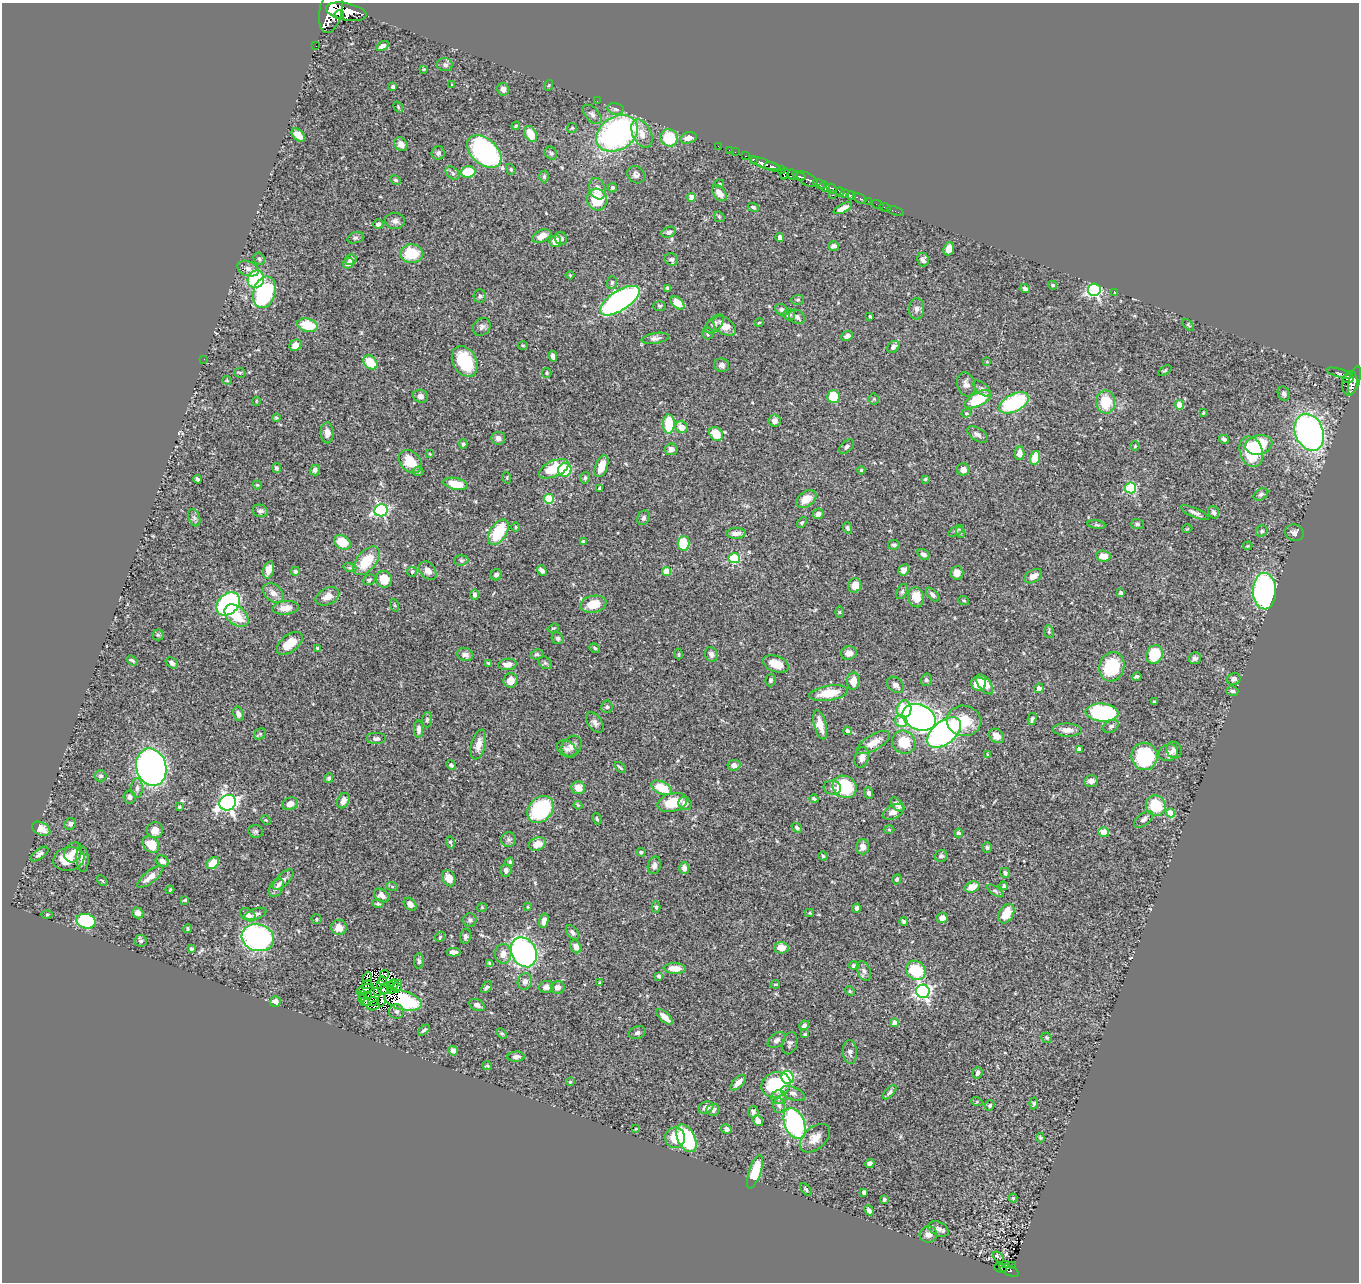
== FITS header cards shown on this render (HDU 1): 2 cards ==
NAXIS1  =                 1357
NAXIS2  =                 1280

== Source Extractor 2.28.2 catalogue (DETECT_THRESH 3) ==
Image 1357 x 1280 px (HDU 1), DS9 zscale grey, 1 PNG px = 1 image px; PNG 1361 x 1284 px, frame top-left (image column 1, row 1280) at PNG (2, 3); each listed source drawn as its Kron ellipse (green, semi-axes under 4 px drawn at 4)
Background 0.475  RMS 0.02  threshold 0.0599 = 3 sigma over >= 5 px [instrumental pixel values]
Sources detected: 500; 7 with non-positive FLUX_AUTO (blend fragments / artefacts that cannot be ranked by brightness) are neither listed nor drawn; the other 493 listed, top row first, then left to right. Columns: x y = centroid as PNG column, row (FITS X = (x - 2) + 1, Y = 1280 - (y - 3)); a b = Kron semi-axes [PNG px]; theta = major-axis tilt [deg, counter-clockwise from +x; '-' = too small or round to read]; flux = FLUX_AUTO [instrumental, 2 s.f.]
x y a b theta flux
331 11 22 11 78 2700
346 12 20 8 -11 2400
339 14 5 3 - 380
316 46 2 2 - 4.1
383 46 7 4 29 4.4
445 65 8 6 -10 3.9
424 69 4 3 - 1.4
452 85 3 2 - 0.99
549 85 5 3 - 1.1
393 86 3 3 - 3.3
503 89 6 6 - 6
597 101 2 2 - 3
398 107 6 3 -55 1.3
616 109 8 6 -11 4.7
592 114 12 6 -48 5.3
516 126 4 3 - 1.5
572 128 5 5 - 1.8
617 133 22 16 30 320
642 133 15 9 -64 14
531 134 8 5 -61 28
298 135 8 5 -43 14
669 138 9 8 - 54
688 138 8 5 16 8.9
401 144 7 6 - 11
718 146 2 2 - 7
729 150 2 2 - 6
484 151 20 13 -41 280
735 152 2 2 - 4.8
438 153 7 6 - 4
551 153 7 5 -52 2.8
745 156 3 2 - 12
753 159 3 3 - 51
764 164 15 4 -18 490
772 167 8 3 -13 340
511 169 5 4 - 1.8
781 169 3 3 - 41
468 172 7 5 4 46
453 173 8 5 -38 3.6
784 174 6 3 69 120
636 175 9 8 - 4.9
792 175 5 4 - 180
544 176 6 4 90 2.4
799 176 7 3 -21 200
807 179 11 6 -30 230
396 180 6 4 -27 1.6
719 184 5 4 - 1.6
819 184 6 3 -35 170
825 187 6 4 -52 380
612 188 5 4 - 2.3
597 189 11 7 -71 12
832 189 6 3 -43 230
840 192 4 3 - 230
719 193 9 5 -53 12
845 193 4 3 - 190
833 195 2 2 - 5.2
851 196 5 4 - 220
692 197 4 4 - 18
859 198 7 3 -24 54
597 200 11 10 - 44
868 201 2 2 - 4.3
877 204 6 2 -19 10
753 207 6 4 -22 2.2
885 207 6 2 -18 7.6
843 208 10 4 27 8.6
895 211 9 2 -18 10
719 217 6 4 -44 1.8
395 221 10 8 -4 5.7
378 224 5 4 - 4.4
669 232 7 5 22 3.7
542 236 10 6 24 11
780 237 4 4 - 4.7
355 238 8 5 17 2.7
561 238 6 6 - 4.6
555 241 6 6 - 18
834 246 5 4 - 4.1
949 249 6 5 - 14
412 254 11 9 -1 41
259 259 6 5 - 2.7
351 259 6 5 - 5.2
671 260 7 6 - 4.3
923 260 7 6 - 4.5
348 263 6 5 - 6.2
248 269 11 7 -21 6.8
570 275 4 3 - 1.3
256 279 9 8 - 91
612 282 6 5 - 2.4
1053 285 5 4 - 2.1
667 288 4 3 - 2.2
1025 289 5 4 - 3.9
1094 290 6 6 - 300
264 292 16 11 74 130
1115 293 3 3 - 1.3
480 296 6 6 - 3.4
798 300 6 5 - 2.1
620 301 22 10 33 350
678 303 8 5 -41 19
660 306 6 5 - 2.1
916 309 10 7 87 5.6
782 310 7 5 -27 4.6
789 315 6 5 - 5
870 316 3 2 - 1.6
797 317 8 6 -34 5.2
759 323 4 3 - 1.2
714 324 11 6 45 5.1
307 325 10 6 -12 38
1188 325 7 4 -48 1.7
724 326 13 7 -36 16
482 327 9 8 - 4.7
708 334 6 5 - 3.1
847 336 6 4 24 6.4
655 338 13 5 9 5.3
295 345 6 5 - 9.4
523 346 5 3 - 1.4
893 347 7 5 42 4.8
553 356 5 4 - 5.9
204 359 2 2 - 0.53
465 361 16 11 -61 64
370 362 8 6 -45 32
987 362 4 2 - 1
722 365 7 7 - 5.5
1165 371 7 4 33 1.8
240 373 6 5 - 1.9
547 373 5 4 - 1.7
1339 373 13 3 -16 96
1348 379 5 4 - 170
227 380 4 4 - 1.4
1354 380 14 5 73 230
1350 383 12 7 83 430
966 384 12 9 -73 7.6
982 388 10 5 -41 3.8
1284 394 7 6 - 3.7
421 396 7 6 - 5.9
833 397 6 6 - 42
874 399 5 5 - 1.8
978 399 15 6 28 67
256 401 4 2 - 1
1106 402 11 9 -87 37
1014 403 16 8 27 130
1179 405 4 4 - 21
966 413 5 4 - 1.5
1203 413 4 3 - 1.2
276 418 4 3 - 1.7
775 421 6 6 - 6.4
669 424 10 6 90 56
681 427 6 5 - 14
1309 432 19 14 -68 380
327 433 10 6 -88 8.5
716 434 8 6 -47 22
978 434 12 6 -32 5.1
498 438 7 6 - 4.8
1224 439 5 3 - 2.8
463 444 5 4 - 2.1
1259 445 14 9 14 68
1135 446 4 4 - 1.4
847 447 9 5 43 4
671 449 6 6 - 6.7
1251 452 16 11 -71 56
1019 453 7 5 89 8.6
430 454 4 2 - 1.3
1035 458 7 5 76 23
410 461 13 9 -46 30
601 466 11 6 69 18
276 468 5 4 - 3.1
554 469 16 8 24 50
315 470 5 5 - 4.3
565 470 7 6 - 56
861 470 4 4 - 1.5
963 470 6 6 - 9.1
418 471 5 4 - 2
507 478 6 3 -73 1.3
585 478 6 4 76 2.2
198 479 4 3 - 3.7
925 479 4 3 - 1.5
456 484 12 5 -11 29
257 485 4 4 - 1.4
600 488 4 4 - 2.7
1131 488 5 5 - 110
1261 494 8 5 31 3.4
549 499 5 5 - 63
806 499 11 7 36 18
381 510 6 6 - 240
260 511 8 6 -13 3.8
1213 512 6 5 - 3.2
1195 513 15 4 -23 5
818 514 5 5 - 4.8
194 518 9 5 -70 3.7
644 518 7 6 - 3.1
802 523 6 4 51 2
1137 524 6 5 - 2.5
1096 525 9 4 -9 2.5
516 527 4 4 - 1.3
847 528 6 4 -72 3.1
1187 529 5 3 - 1
956 531 9 4 30 2.7
1262 531 6 5 - 2.7
498 532 14 8 57 72
960 532 6 3 -71 1.7
736 533 9 5 1 8.1
1294 533 9 8 - 5.3
583 541 4 4 - 1.4
342 542 9 6 -34 35
683 543 7 6 - 44
894 545 6 5 - 3
1248 546 5 4 - 1.5
923 554 7 5 -31 4.5
1103 556 7 5 -6 15
734 558 5 5 - 83
461 560 7 5 6 2.9
366 561 17 9 48 40
350 568 6 4 -17 2.2
269 570 9 5 74 14
903 570 5 5 - 6.3
295 571 4 4 - 2.4
428 571 10 7 -50 8.2
542 571 6 4 -48 4.4
412 572 5 5 - 1.4
667 572 4 4 - 39
957 573 7 6 - 10
496 575 6 5 - 4.3
1033 576 9 6 31 10
384 579 8 8 - 25
369 580 6 5 - 2.1
855 585 7 6 - 13
1264 591 18 11 -88 280
902 592 8 5 63 2.7
273 593 11 8 -40 9.4
1121 593 4 3 - 2.3
475 595 5 4 - 4
933 595 8 4 -46 3.6
327 596 12 8 26 12
916 597 10 8 -76 20
964 601 5 3 - 1.3
228 604 13 10 43 240
593 604 13 8 10 30
394 605 6 4 -71 1.4
285 608 13 6 7 14
839 612 6 4 89 1.5
237 616 14 9 -40 31
553 628 6 4 18 1.7
1049 632 6 4 -80 2.1
158 635 5 5 - 2.1
558 638 6 5 - 2.7
290 643 15 8 38 26
318 648 3 3 - 3
595 648 5 3 - 2
849 653 8 6 7 9.6
465 654 8 6 -18 6.1
537 654 6 5 - 2.6
679 654 5 3 - 1.3
711 654 7 6 - 5.3
1154 654 9 8 - 59
1195 658 6 6 - 4
132 660 6 3 -36 2.3
172 663 7 5 -36 4.8
489 663 4 4 - 1.9
545 663 7 5 -43 2.8
507 664 9 5 7 9.7
776 664 13 8 -20 25
1112 667 15 12 71 62
1137 676 5 3 - 2.4
1234 679 7 5 15 4.3
771 680 6 5 - 2.5
926 680 6 5 - 2.5
511 681 7 7 - 11
853 681 8 6 85 15
978 684 7 7 - 23
985 684 11 6 -53 21
895 685 9 7 -41 6.6
1039 688 5 4 - 5.6
1232 691 6 4 -14 3.6
829 693 20 7 8 30
1154 702 3 3 - 1.9
607 707 6 5 - 2.9
904 709 9 7 79 44
1102 713 16 9 -6 140
238 714 7 5 -76 5.9
919 717 17 12 -24 440
1032 719 6 4 77 2.9
427 720 7 5 88 3.1
901 721 6 6 - 27
964 721 17 15 -10 35
595 723 12 6 -53 5.5
820 725 15 6 -75 15
1111 726 8 6 29 3.4
419 729 8 4 -89 5.7
1067 730 14 6 -3 9
847 731 4 4 - 4.4
944 732 20 11 39 330
260 734 6 5 - 2.5
996 736 8 6 -39 12
376 739 10 6 0 4.5
904 742 12 11 - 31
873 743 19 8 30 16
478 744 15 7 75 12
572 746 11 9 50 8.8
567 749 10 7 -33 5.7
1079 749 4 4 - 7.9
1174 750 9 7 -58 4.6
1168 753 10 8 19 6.2
988 754 4 3 - 1.3
1144 756 13 13 - 93
862 757 10 7 75 7.1
451 765 5 4 - 3.2
734 765 6 5 - 6.3
151 767 19 15 -75 840
620 767 6 3 -39 2
101 776 6 5 - 2.8
329 778 5 4 - 2.3
1091 781 7 6 - 6.7
844 787 12 11 - 78
137 788 10 5 88 5.1
578 788 7 6 - 16
662 788 11 6 -25 36
832 788 9 7 -6 5.3
869 793 6 4 -68 3.1
130 797 6 6 - 4.2
814 799 4 3 - 2.6
343 801 8 5 68 8.6
228 803 8 7 - 500
672 803 15 9 15 34
290 804 8 6 22 8.1
685 804 7 6 - 8.2
897 804 8 5 -48 8
578 805 4 3 - 1.4
1156 806 10 9 - 46
179 807 4 3 - 1.5
540 809 15 11 48 130
893 812 11 7 30 8.4
1170 813 4 4 - 29
597 819 6 3 -64 1.7
1144 819 11 6 39 4.7
266 820 5 3 - 1.3
70 824 6 5 - 4.1
797 828 6 4 -35 2.5
41 829 10 6 -26 13
155 830 8 8 - 12
889 830 5 3 - 1.4
256 831 7 6 - 2.8
1104 832 5 5 - 16
958 833 4 4 - 3.2
509 840 7 7 - 3.8
450 842 6 3 -75 2.3
151 844 9 7 -46 27
537 844 9 6 19 15
862 847 7 6 - 8.9
987 847 5 5 - 2.5
73 852 10 8 61 10
641 852 4 4 - 2.1
40 854 10 5 37 4.2
823 856 4 4 - 1.6
941 856 6 6 - 4.1
69 859 16 11 10 28
82 859 13 6 -87 6.5
162 861 7 5 -28 6.9
510 862 4 3 - 2.1
213 863 7 5 42 28
654 865 9 6 76 5.4
684 868 6 5 - 6.1
506 870 6 5 - 4.5
1005 873 5 4 - 3.3
150 877 15 6 38 11
449 878 8 6 -67 11
897 879 5 4 - 2.3
102 880 6 4 -43 1.6
283 880 13 6 45 6.7
392 886 6 4 -20 1.7
1004 886 4 4 - 2.1
972 887 7 5 20 17
276 888 10 6 61 5.1
170 890 4 3 - 1.4
995 891 9 3 -34 2.4
382 895 8 6 -36 6.9
185 900 4 3 - 1.6
378 904 6 4 -9 2
410 904 7 5 -46 7.2
482 907 5 4 - 1.5
528 907 4 4 - 1.4
656 907 6 4 -87 2.2
856 908 4 4 - 2.7
138 913 6 5 - 8.7
810 913 4 4 - 1.5
47 914 6 4 1 1.4
255 914 11 5 19 4.5
1006 914 10 7 59 30
248 915 8 6 -36 6.9
942 918 5 5 - 7.9
316 919 5 4 - 1.7
470 920 7 6 - 3.1
86 921 10 7 -13 110
544 921 7 4 75 6.6
904 921 4 4 - 2.6
339 927 8 7 - 12
188 929 4 4 - 2
572 932 8 5 -51 4.4
465 936 7 5 79 3.1
440 937 5 4 - 1.9
258 938 16 13 -16 230
141 941 6 5 - 2.7
576 947 7 5 -59 8.2
781 948 7 5 3 15
191 949 4 3 - 2.4
453 952 7 4 -2 6.5
524 952 15 12 -62 270
503 954 10 8 87 9.5
419 961 8 5 -89 2.7
490 964 4 3 - 2
854 966 5 4 - 3
674 968 11 5 -3 18
916 970 10 9 - 58
864 971 10 6 -66 4.7
384 974 4 3 - 1.1
659 976 4 3 - 3.3
367 977 5 3 - 0.66
382 981 3 2 - 1.3
525 981 8 7 - 5.5
600 983 4 3 - 1.2
381 984 3 2 - 0.77
394 984 5 2 - 1.4
775 984 5 2 - 1.3
367 985 5 2 - 1.2
390 985 4 2 - 1.4
398 986 6 2 75 1
487 987 7 4 49 2.5
546 987 7 6 - 8.8
558 987 7 6 - 8.5
365 989 9 2 21 0.76
383 990 5 3 - 0.47
390 990 3 3 - 0.95
850 991 5 4 - 1.5
923 991 7 6 - 350
378 992 3 2 - 1.8
362 994 2 2 - 0.4
369 997 4 2 - 1.2
362 999 2 2 - 0.86
381 1000 6 3 73 2.7
403 1000 19 9 -15 86
364 1001 4 3 - 2.4
275 1002 5 5 - 8.3
371 1002 8 3 6 3.6
477 1005 8 5 -26 4.7
374 1006 6 3 19 0.78
396 1011 7 7 - 5.2
665 1017 10 4 -43 11
895 1023 4 4 - 16
804 1025 5 4 - 4.1
424 1030 7 4 40 2.7
502 1033 6 4 -45 2.1
637 1033 8 6 20 3.7
805 1034 3 3 - 1.9
1047 1038 5 5 - 2.3
777 1040 10 6 37 5.8
790 1043 11 7 75 4.1
453 1051 5 4 - 5.4
850 1052 12 7 -85 5.3
516 1057 8 5 5 5
487 1066 5 4 - 2
977 1073 6 5 - 3.9
788 1077 6 6 - 110
570 1082 4 4 - 1.4
738 1083 10 5 45 12
776 1085 15 12 22 90
890 1092 9 4 48 3.4
793 1093 12 6 -20 5.5
779 1097 7 7 - 6
977 1102 6 3 -19 1.4
1034 1103 6 4 84 1.9
990 1105 5 4 - 2.1
779 1106 7 6 - 3.2
706 1107 8 5 24 8.2
713 1110 7 6 - 5.5
753 1112 6 5 - 3.9
758 1121 6 4 -52 8.4
794 1123 16 10 -67 200
636 1129 3 2 - 0.96
726 1129 5 4 - 4.4
675 1138 10 10 - 24
686 1138 15 8 -62 100
815 1138 18 11 41 14
1040 1138 5 3 - 1.6
870 1163 5 4 - 4.6
755 1172 17 6 71 42
806 1189 7 3 -48 1.7
864 1192 4 3 - 3.8
1013 1198 4 4 - 1.6
884 1199 3 3 - 2.1
869 1210 5 4 - 5.3
938 1229 11 7 -26 4.8
928 1234 9 8 - 7.5
999 1257 7 3 -48 3.6
1006 1265 2 2 - 2.4
1013 1266 3 2 - 8.4
1000 1268 6 2 -23 25
1009 1270 11 5 -26 72
At the frame edge (FLAGS 8, measured only in part): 1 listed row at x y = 331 11
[7 non-positive-flux detections neither listed nor drawn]